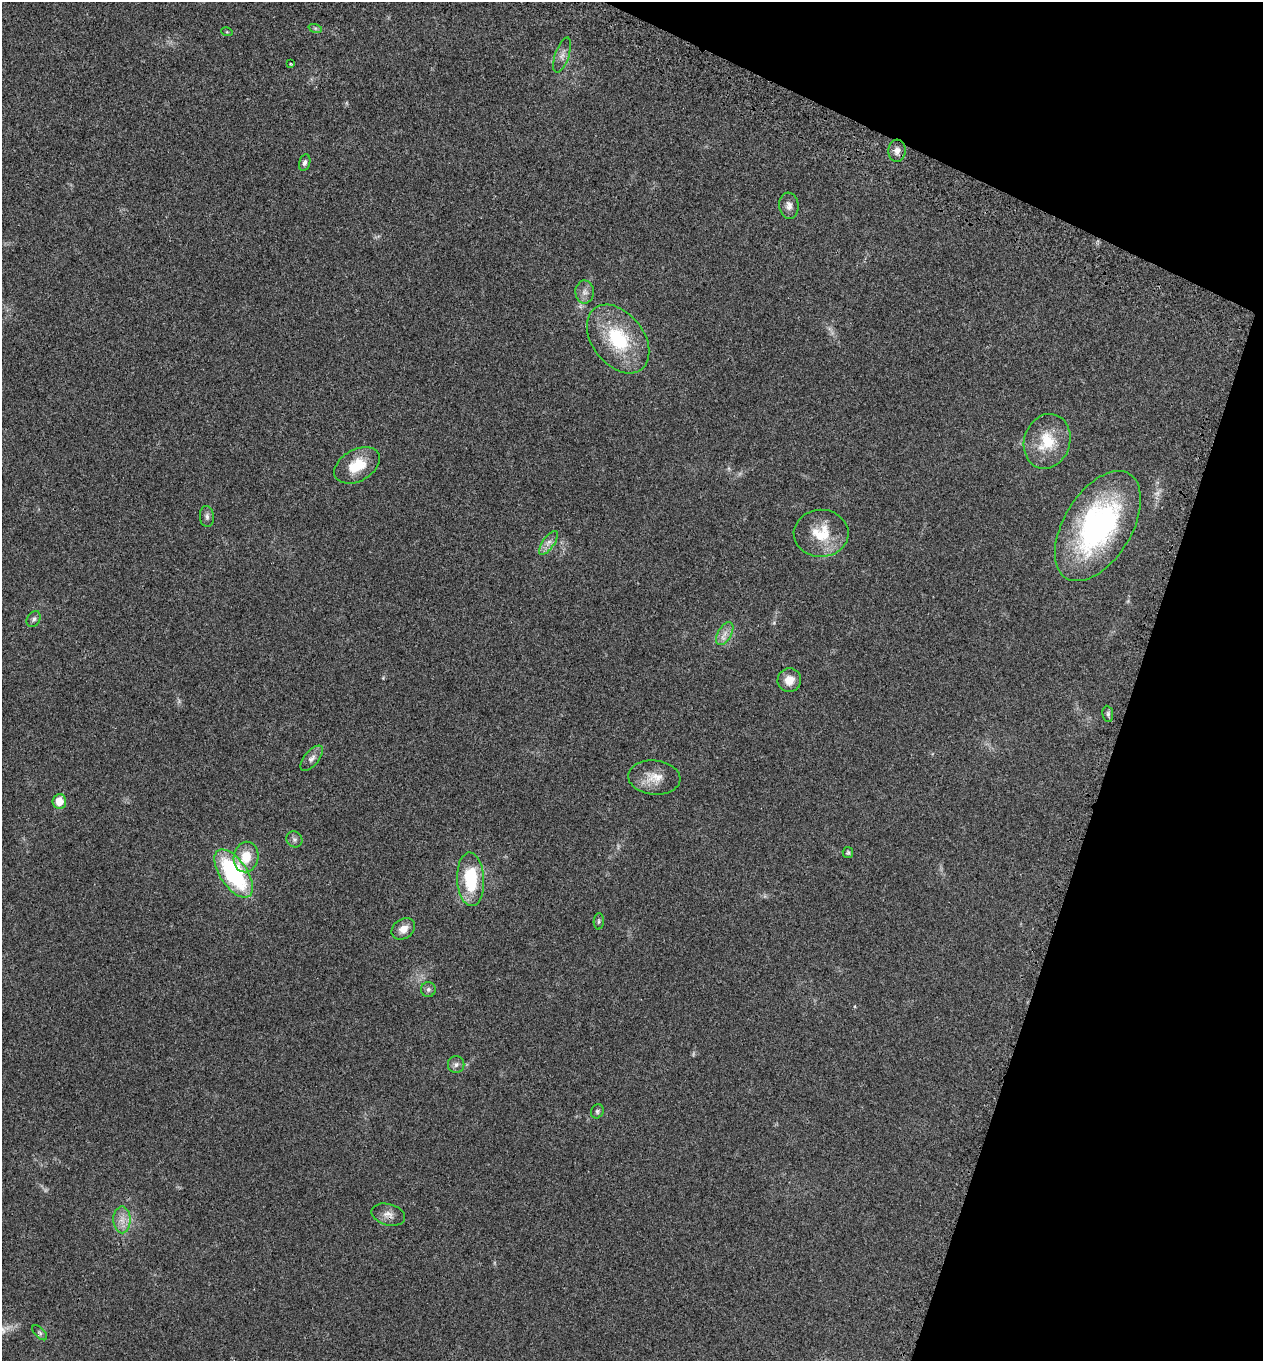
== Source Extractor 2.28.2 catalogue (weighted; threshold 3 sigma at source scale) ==
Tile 8 of 4 x 4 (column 4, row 2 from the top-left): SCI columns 4012-5272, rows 2819-4177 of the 5629 x 5638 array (HDU 1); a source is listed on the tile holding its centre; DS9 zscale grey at full resolution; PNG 1265 x 1363 px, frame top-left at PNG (2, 2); each listed source drawn as its Kron ellipse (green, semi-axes under 4 px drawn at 4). Shown black and unused: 17% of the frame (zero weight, under 3 of 4 exposures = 8% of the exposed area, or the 3 px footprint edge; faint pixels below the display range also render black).
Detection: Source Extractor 2.28.2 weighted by HDU 2 'WHT'; one run over the whole footprint, this tile lists its part. Background 0.0234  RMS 0.0034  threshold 0.0154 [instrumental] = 3 sigma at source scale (4.5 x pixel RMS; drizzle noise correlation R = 1.50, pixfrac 1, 0.05/0.05 arcsec/px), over >= 5 px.
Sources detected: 38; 3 too faint to see at this stretch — neither listed nor drawn; the other 35 listed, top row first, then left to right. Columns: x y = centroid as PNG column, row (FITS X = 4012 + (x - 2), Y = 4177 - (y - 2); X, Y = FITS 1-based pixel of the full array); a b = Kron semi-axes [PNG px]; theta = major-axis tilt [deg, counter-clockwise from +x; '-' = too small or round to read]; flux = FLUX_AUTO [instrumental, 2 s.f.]
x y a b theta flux
315 28 7 4 -18 0.52
227 32 5 3 - 0.3
562 55 18 7 71 2
290 64 4 2 - 0.27
897 151 11 8 86 2
305 162 8 5 75 0.88
789 206 13 10 -83 2
585 292 11 9 -89 1.9
618 339 38 26 -52 23
1047 441 28 23 71 12
357 465 24 16 29 9.3
207 516 10 7 -85 1.1
1098 526 61 34 59 75
821 533 27 23 1 11
548 543 14 5 54 1.9
34 619 8 6 58 0.99
725 634 13 7 59 2.2
789 680 12 11 - 3.7
1108 714 8 5 -81 0.73
312 758 15 7 49 1.8
654 777 26 17 -5 5.9
59 801 7 7 - 5.5
294 839 8 7 - 1.1
848 852 5 5 - 0.53
246 857 15 12 79 6.6
234 873 27 13 -56 39
471 879 27 13 -87 18
599 921 8 5 87 0.65
403 929 13 9 36 3.1
428 989 7 7 - 0.9
456 1064 8 8 - 1.2
597 1111 7 6 - 0.68
388 1215 17 10 -15 2.5
122 1220 13 8 -90 3.1
40 1333 9 5 -45 0.72
Overlapping masked pixels (flux is a lower limit): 2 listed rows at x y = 618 339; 388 1215